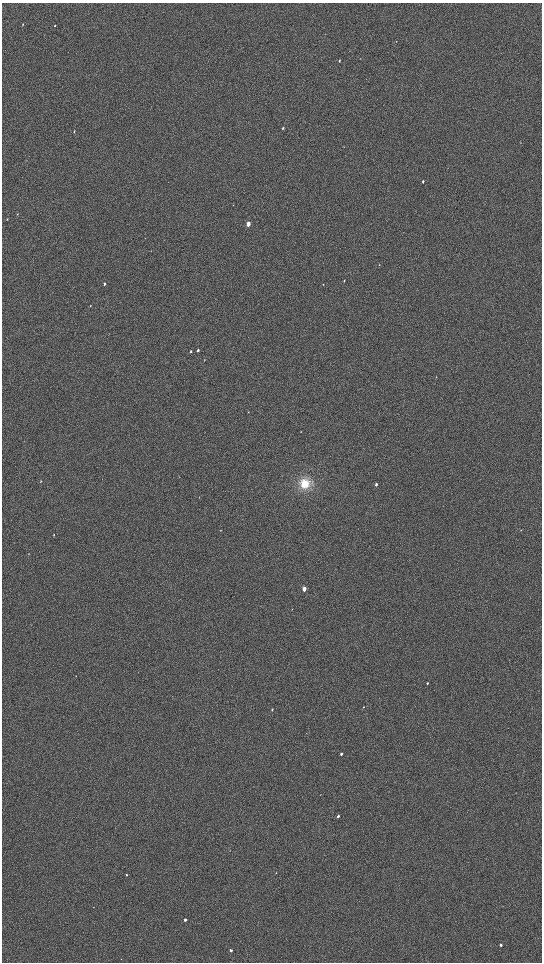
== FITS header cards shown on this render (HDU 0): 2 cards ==
NAXIS1  =                 1080 / length of data axis 1
NAXIS2  =                 1920 / length of data axis 2

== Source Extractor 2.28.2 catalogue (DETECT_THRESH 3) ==
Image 1080 x 1920 px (HDU 0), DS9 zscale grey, zoomed out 1/2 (1 PNG px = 2 x 2 image px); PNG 544 x 964 px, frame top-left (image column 1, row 1919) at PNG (2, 3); no overlay
Background 896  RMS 120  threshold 364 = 3 sigma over >= 5 px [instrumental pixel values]
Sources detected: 31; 1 cannot appear on this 1/2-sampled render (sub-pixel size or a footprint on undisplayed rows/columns) and is not listed; the other 30 listed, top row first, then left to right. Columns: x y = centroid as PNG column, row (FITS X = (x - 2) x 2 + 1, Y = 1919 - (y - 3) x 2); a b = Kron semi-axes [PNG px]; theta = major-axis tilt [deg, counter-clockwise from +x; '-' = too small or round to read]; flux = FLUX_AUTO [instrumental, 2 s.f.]
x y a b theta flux
23 24 3 2 - 11000
55 26 3 2 - 16000
339 61 3 2 - 17000
283 128 3 3 - 18000
74 131 3 2 - 13000
423 182 3 2 - 28000
17 214 2 1 - 6900
7 219 2 2 - 9900
248 224 3 3 - 180000
344 280 4 2 - 10000
104 284 3 2 - 31000
90 306 3 2 - 11000
198 350 3 3 - 29000
191 351 3 2 - 19000
248 412 3 2 - 8100
41 481 3 2 - 8800
305 483 12 11 - 410000
376 484 4 2 - 45000
54 535 2 2 - 8500
304 589 3 2 - 180000
427 683 3 2 - 21000
363 707 3 2 - 9800
272 709 3 2 - 21000
341 754 3 2 - 51000
338 816 3 2 - 39000
276 873 2 1 - 6900
126 875 2 2 - 20000
185 920 2 2 - 110000
501 945 2 2 - 44000
231 950 2 2 - 63000
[1 sub-pixel or undisplayed-footprint detection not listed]